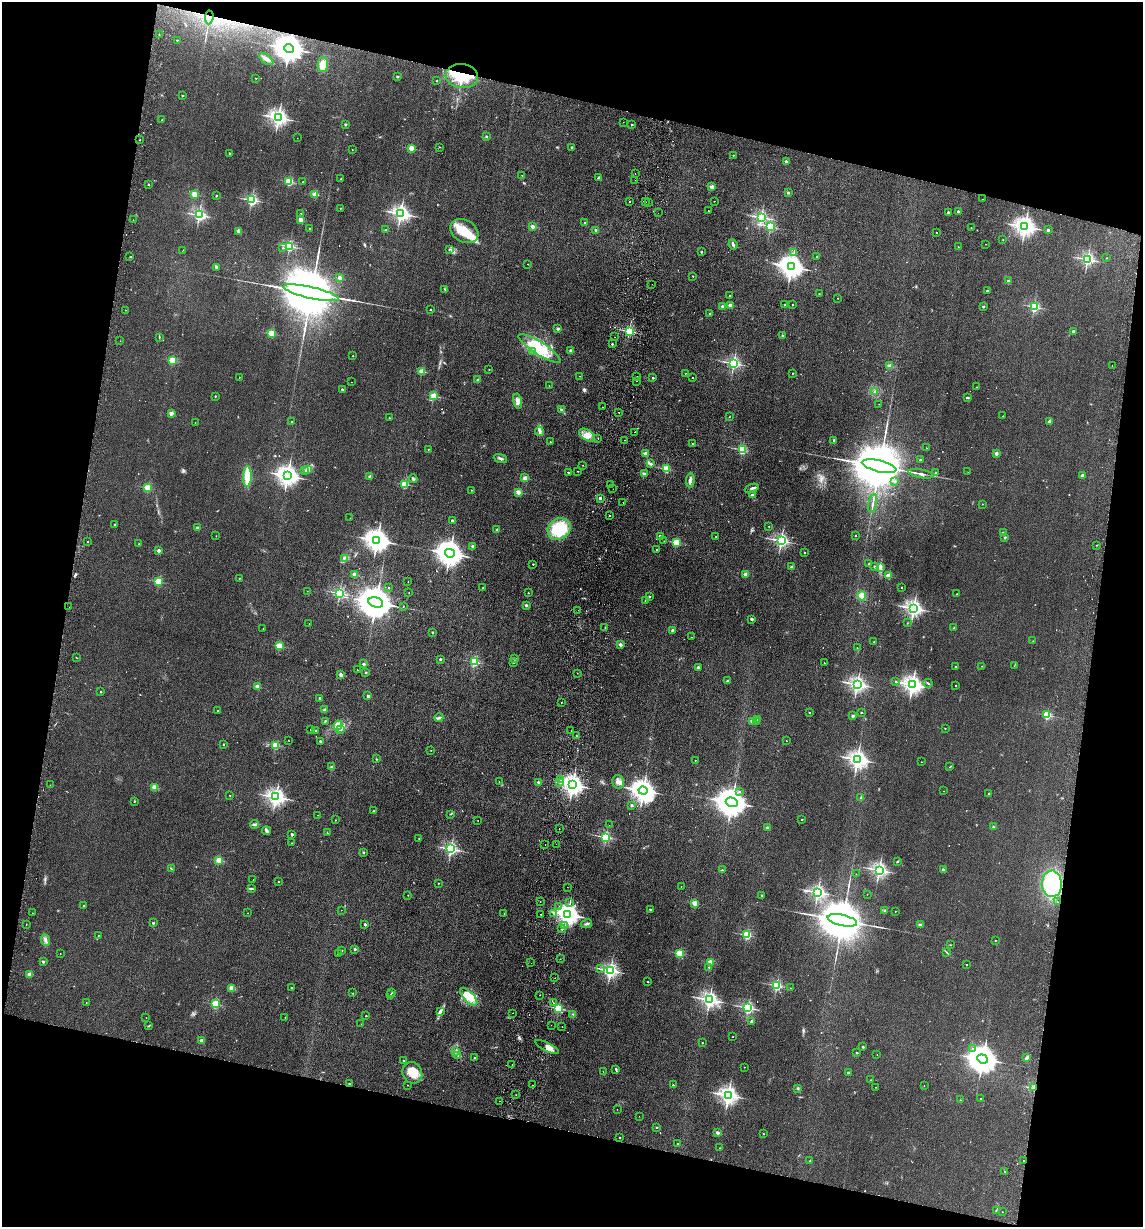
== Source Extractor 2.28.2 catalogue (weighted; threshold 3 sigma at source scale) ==
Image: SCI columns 177-4739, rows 14-4911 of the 5033 x 4924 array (HDU 1 of 3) = the unmasked area's bounding box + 8 px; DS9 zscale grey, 4 x 4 block average (1 PNG px = mean of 4 x 4 image px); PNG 1145 x 1229 px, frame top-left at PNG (2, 2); each listed source drawn as its Kron ellipse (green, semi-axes under 4 px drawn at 4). Shown black and unused: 26% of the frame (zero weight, under 2 of 3 exposures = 3% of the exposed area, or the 3 px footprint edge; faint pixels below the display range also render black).
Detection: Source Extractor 2.28.2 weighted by HDU 2 'WHT'. Background 0.132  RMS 0.012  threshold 0.0555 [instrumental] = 3 sigma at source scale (4.5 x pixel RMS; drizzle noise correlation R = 1.50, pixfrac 1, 0.05/0.05 arcsec/px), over >= 5 px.
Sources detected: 654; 8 too faint to see at this stretch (4 x 4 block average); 4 inside a brighter object's white glare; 23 cosmic-ray / hot-pixel residue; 7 long thin detections or spike segments (spike, bleed or trail) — neither listed nor drawn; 8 coinciding with a brighter row at this scale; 15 inside a brighter listed object's ellipse — not listed separately; of the other 589, all 500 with FLUX_AUTO >= 1.79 (the completeness limit of this list) listed and drawn (89 fainter detections not listed), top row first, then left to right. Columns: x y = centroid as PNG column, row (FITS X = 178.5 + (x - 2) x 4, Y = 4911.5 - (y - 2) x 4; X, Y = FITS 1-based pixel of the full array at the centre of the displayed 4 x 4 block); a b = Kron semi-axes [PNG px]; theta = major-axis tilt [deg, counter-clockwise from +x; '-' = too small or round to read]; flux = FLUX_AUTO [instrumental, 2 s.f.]
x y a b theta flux
209 17 7 2 83 16
159 34 2 2 - 3.2
177 40 3 2 - 4.9
289 48 5 4 - 12000
266 59 8 4 -38 27
323 65 7 5 89 120
398 76 2 2 - 30
462 76 16 12 -7 280
256 78 2 2 - 5.5
437 81 3 2 - 3.1
183 96 2 2 - 15
278 118 3 2 - 3500
162 120 2 2 - 7.3
623 122 2 2 - 2.1
345 124 2 2 - 28
632 124 2 2 - 15
486 136 3 2 - 6.6
297 138 2 2 - 1.8
140 140 2 2 - 2.5
439 147 2 2 - 2.7
572 147 2 2 - 38
411 148 2 2 - 240
352 150 2 2 - 2.7
229 153 2 2 - 20
733 155 2 2 - 9.9
786 161 2 2 - 59
635 174 2 2 - 3.5
522 175 2 2 - 2.6
599 177 2 2 - 53
341 179 2 2 - 8.5
635 180 2 2 - 2.2
289 181 2 2 - 550
302 182 2 2 - 2.6
148 184 2 2 - 5.3
712 187 2 2 - 110
788 193 2 2 - 33
194 194 2 2 - 300
315 194 2 2 - 250
216 196 2 2 - 19
983 199 2 2 - 2.7
252 200 2 2 - 1400
630 201 2 2 - 4.5
714 201 2 2 - 3.7
646 202 2 2 - 2.5
648 203 2 2 - 2.8
340 208 2 2 - 6.9
708 211 2 2 - 4
958 211 2 2 - 30
400 213 3 2 - 3000
658 213 2 2 - 3.8
948 213 3 2 - 6.3
301 214 2 2 - 17
199 215 2 2 - 1500
761 217 2 2 - 1500
133 220 2 2 - 3.2
301 220 2 2 - 160
585 223 2 2 - 4.9
770 226 2 2 - 800
1025 226 3 3 - 4800
533 227 2 2 - 130
310 228 2 2 - 16
971 228 2 2 - 4.6
386 230 2 2 - 3.2
596 230 2 2 - 49
1048 230 2 2 - 42
238 231 3 3 - 9
464 231 15 11 -28 180
936 233 2 2 - 8.2
1003 240 2 2 - 5.5
733 244 5 2 - 17
986 244 2 2 - 1.8
289 246 2 2 - 1000
958 247 2 2 - 4.3
283 248 2 2 - 7.7
449 249 2 2 - 3.8
183 250 2 2 - 2.2
701 252 2 2 - 21
794 253 2 2 - 3
817 256 2 2 - 15
130 257 2 2 - 3.7
1106 258 2 2 - 2.2
1087 259 2 2 - 1700
528 264 2 2 - 4.7
217 267 2 2 - 69
791 267 4 3 - 7200
693 276 2 2 - 6.8
340 278 2 2 - 130
1009 281 2 2 - 65
652 284 2 2 - 2.5
445 289 4 2 - 7.7
987 291 2 2 - 41
311 293 28 5 -13 130000
819 293 2 2 - 7.8
730 295 2 2 - 5.4
838 298 2 2 - 4.1
730 305 2 2 - 87
785 305 2 2 - 17
793 305 2 2 - 7.2
722 306 2 2 - 48
984 307 2 2 - 25
1034 307 2 2 - 920
431 309 2 2 - 8.3
126 310 2 2 - 2.6
710 313 2 2 - 15
558 329 2 2 - 53
629 331 2 2 - 1100
1073 331 2 2 - 42
271 333 2 2 - 370
783 335 2 2 - 24
159 337 3 2 - 3.8
614 337 2 2 - 32
120 341 2 2 - 4.9
612 344 2 2 - 22
540 348 25 6 -33 190
571 350 2 2 - 60
533 351 2 2 - 3.8
353 356 2 2 - 5.8
173 360 2 2 - 430
734 363 2 2 - 1500
1112 365 2 2 - 5.5
890 366 2 2 - 150
489 370 2 2 - 5
422 371 2 2 - 240
685 373 2 2 - 7
793 373 2 2 - 9
580 376 2 2 - 3.2
637 376 2 2 - 1.9
239 377 2 2 - 3
653 378 2 2 - 18
692 378 2 2 - 6
478 380 3 2 - 11
636 381 2 2 - 3
351 382 2 2 - 1.9
549 386 2 2 - 3.7
977 387 2 2 - 2.8
342 389 2 2 - 29
875 391 2 2 - 6.7
215 396 2 2 - 12
433 396 2 2 - 370
968 398 3 2 - 10
518 401 7 4 -78 34
879 404 2 2 - 2.4
602 407 2 2 - 3.5
561 410 3 3 - 11
171 413 2 2 - 140
619 413 2 2 - 5.2
1003 416 2 2 - 2.9
729 417 2 2 - 2.4
389 418 2 2 - 8.5
292 421 2 2 - 6.8
1049 421 2 2 - 32
195 423 2 2 - 1.8
539 431 5 3 - 20
635 432 2 2 - 3.4
587 435 9 5 -32 56
598 438 2 2 - 3.6
625 440 2 2 - 2
834 440 2 2 - 43
550 442 2 2 - 3.9
693 444 2 2 - 36
927 448 2 2 - 4.6
428 449 2 2 - 4.5
742 450 2 2 - 730
646 453 2 2 - 130
996 453 2 2 - 61
500 458 7 2 -20 16
920 460 2 2 - 40
651 464 2 2 - 17
583 465 2 2 - 2.1
879 466 18 5 -13 92000
308 469 3 2 - 7.1
666 469 2 2 - 450
305 470 3 2 - 7.7
578 471 2 2 - 6.9
568 472 2 2 - 9.2
968 472 2 2 - 1.8
936 473 2 2 - 26
644 474 2 2 - 77
921 474 13 2 -11 22
1082 475 2 2 - 74
247 476 10 3 89 170
288 476 3 3 - 4900
370 476 2 2 - 69
525 478 2 2 - 160
413 479 4 3 - 12
690 480 7 3 86 26
895 481 2 2 - 7.6
404 484 2 2 - 480
610 485 2 2 - 15
148 488 2 2 - 420
752 488 7 3 20 17
613 489 2 2 - 4.8
471 490 2 2 - 5.1
518 492 2 2 - 160
752 495 4 2 - 11
600 498 2 2 - 57
623 502 2 2 - 6.1
873 504 9 2 79 17
982 504 2 2 - 2.3
609 515 2 2 - 15
350 518 2 2 - 2.6
452 520 2 2 - 22
115 524 2 2 - 14
769 526 2 2 - 3.4
197 528 2 2 - 70
559 529 12 10 30 370
497 530 2 2 - 60
1003 533 3 2 - 9.1
855 535 2 2 - 6.3
216 536 2 2 - 2.4
660 536 3 2 - 10
716 536 2 2 - 4.4
1005 537 2 2 - 23
377 540 4 3 - 6900
87 541 2 2 - 2.8
664 541 2 2 - 6.4
781 541 2 2 - 2000
676 543 2 2 - 440
139 544 2 2 - 15
1097 545 2 2 - 2.3
473 546 2 2 - 57
657 549 2 2 - 14
159 550 2 2 - 93
450 553 5 4 - 9600
805 553 2 2 - 3.9
344 559 2 2 - 3
533 564 2 2 - 7.6
868 564 2 2 - 2.4
874 566 3 2 - 7.3
792 567 2 2 - 37
880 567 4 3 - 17
746 574 2 2 - 150
355 575 2 2 - 190
888 576 2 2 - 240
240 578 2 2 - 2.8
158 581 2 2 - 530
408 582 2 2 - 3
389 587 2 2 - 8.7
483 588 2 2 - 6.3
902 588 2 2 - 4.1
307 591 2 2 - 1.9
409 592 2 2 - 2.1
339 593 2 2 - 1200
528 593 2 2 - 6.6
957 594 2 2 - 4.4
649 596 2 2 - 19
862 596 4 4 - 50
645 601 2 2 - 3
376 602 7 5 -14 25000
526 605 2 2 - 40
403 606 2 2 - 3.8
69 607 2 2 - 12
913 608 3 2 - 3100
578 610 2 2 - 3.5
752 619 3 3 - 9.9
907 623 2 2 - 2.1
309 624 2 2 - 1.8
605 627 2 2 - 4.2
263 628 2 2 - 2.9
954 628 2 2 - 15
673 630 2 2 - 70
433 632 2 2 - 16
691 637 2 2 - 6.5
1033 641 2 2 - 3.5
874 642 2 2 - 2.9
620 644 2 2 - 75
279 646 2 2 - 380
857 648 2 2 - 3.1
76 657 2 2 - 2.4
440 659 2 2 - 43
515 659 2 2 - 37
474 662 2 2 - 760
513 662 2 2 - 22
824 663 2 2 - 8.7
363 664 2 2 - 37
982 666 2 2 - 2
1014 666 2 2 - 2
698 667 2 2 - 51
956 667 2 2 - 19
357 670 2 2 - 8.1
366 672 2 2 - 20
577 673 2 2 - 3.1
341 675 2 2 - 100
727 681 3 2 - 11
895 681 2 2 - 2.7
928 683 4 2 - 6.6
857 684 3 2 - 2700
912 685 3 3 - 3900
956 685 2 2 - 4.6
257 687 2 2 - 180
101 692 2 2 - 14
368 696 2 2 - 56
320 698 2 2 - 47
561 703 2 2 - 2.3
217 710 2 2 - 4.8
325 710 2 2 - 77
809 712 2 2 - 9.8
861 712 2 2 - 17
1047 715 2 2 - 590
853 716 2 2 - 55
439 718 4 2 - 13
757 719 2 2 - 3.7
325 721 2 2 - 7.1
752 721 2 2 - 180
757 722 2 2 - 15
338 725 5 3 - 30
945 728 2 2 - 7.7
340 729 2 2 - 6.7
311 730 2 2 - 9.6
315 730 2 2 - 13
571 731 2 2 - 3.3
576 736 2 2 - 3.9
288 740 2 2 - 2.2
320 741 2 2 - 31
786 741 2 2 - 9.6
223 744 2 2 - 14
275 745 2 2 - 420
431 750 2 2 - 3.3
376 759 2 2 - 2.5
857 759 3 3 - 3800
695 760 2 2 - 7.1
921 762 2 2 - 5.4
332 767 2 2 - 120
949 767 2 2 - 3.2
560 780 2 2 - 9.1
499 781 2 2 - 2
538 782 2 2 - 29
559 782 2 2 - 2.7
618 782 7 6 - 38
50 785 2 2 - 3
572 785 3 3 - 4600
154 787 2 2 - 260
643 791 4 3 - 6600
944 791 2 2 - 2.6
740 792 2 2 - 12
989 793 2 2 - 7.7
230 796 2 2 - 3.5
276 797 3 2 - 3600
861 798 2 2 - 4.9
134 801 2 2 - 11
732 802 6 4 -19 15000
632 805 2 2 - 45
374 811 2 2 - 4.8
450 814 2 2 - 3.1
318 815 2 2 - 2.5
802 819 2 2 - 9.1
336 820 2 2 - 6.4
478 821 2 2 - 2.6
254 824 4 3 - 13
609 825 2 2 - 4.3
994 827 2 2 - 55
767 828 2 2 - 63
559 829 2 2 - 2.2
266 831 4 2 - 21
327 833 2 2 - 5.2
292 834 2 2 - 31
606 837 2 2 - 1000
419 838 2 2 - 9.4
291 843 2 2 - 3.8
545 844 2 2 - 2.8
556 844 2 2 - 5.8
451 849 2 2 - 1600
363 853 2 2 - 6.9
219 860 2 2 - 330
897 861 4 2 - 5.4
171 869 3 2 - 9.1
722 870 2 2 - 15
879 870 2 2 - 2500
943 870 2 2 - 84
856 874 2 2 - 1.9
253 879 2 2 - 3
278 882 2 2 - 5.4
438 883 2 2 - 6.4
1052 884 13 10 -88 460
681 886 2 2 - 3.4
567 887 2 2 - 7.8
252 889 4 2 - 7.3
818 892 2 2 - 2000
867 894 2 2 - 3.1
408 895 2 2 - 2.2
761 895 2 2 - 13
540 901 2 2 - 4.1
570 902 2 2 - 3.8
1057 902 2 2 - 13
695 903 2 2 - 240
83 906 2 2 - 11
559 906 2 2 - 2.7
650 909 2 2 - 14
341 910 2 2 - 2.7
885 910 2 2 - 30
895 911 2 2 - 2
32 913 2 2 - 4
248 913 2 2 - 3.1
553 913 2 2 - 2.1
504 914 2 2 - 2.6
541 914 2 2 - 2.4
568 914 4 3 - 5900
842 920 15 5 -13 64000
153 923 2 2 - 33
365 924 2 2 - 38
587 924 6 2 12 16
26 925 2 2 - 3.7
920 925 3 2 - 15
564 926 2 2 - 3.3
562 928 2 2 - 15
98 935 2 2 - 5
747 935 2 2 - 660
45 940 6 2 -67 15
995 941 2 2 - 8.7
950 945 2 2 - 3.4
355 949 2 2 - 30
342 950 2 2 - 10
946 952 2 2 - 3.2
680 953 2 2 - 480
60 954 2 2 - 2.6
338 954 2 2 - 7.9
560 959 2 2 - 3.7
43 961 2 2 - 42
710 962 2 2 - 240
531 963 2 2 - 3.5
966 965 2 2 - 6.5
709 967 2 2 - 7.2
601 969 2 2 - 2.3
610 970 2 2 - 2400
29 974 2 2 - 160
555 978 2 2 - 6
648 982 2 2 - 7.7
777 985 2 2 - 960
232 988 3 3 - 50
292 988 2 2 - 19
791 988 2 2 - 4.2
353 993 2 2 - 3
392 993 2 2 - 5.8
391 994 2 2 - 2.6
540 995 2 2 - 8.7
469 997 11 5 -46 86
709 1000 3 2 - 2700
86 1002 2 2 - 2.3
553 1002 2 2 - 9
215 1004 2 2 - 630
558 1008 2 2 - 750
748 1008 2 2 - 1400
440 1012 4 2 - 14
513 1013 2 2 - 5.1
573 1014 2 2 - 5.2
366 1016 2 2 - 8.7
146 1017 2 2 - 1.9
285 1017 2 2 - 2.6
752 1021 2 2 - 69
361 1024 2 2 - 2
551 1025 2 2 - 5.3
149 1026 3 2 - 4.2
562 1027 2 2 - 2.7
733 1037 2 2 - 6
201 1040 2 2 - 91
702 1043 2 2 - 11
547 1047 13 4 -26 45
863 1047 2 2 - 24
973 1048 2 2 - 3.2
456 1051 2 2 - 4.7
857 1053 2 2 - 4.1
877 1054 2 2 - 2.1
458 1056 2 2 - 3.8
475 1058 2 2 - 20
1027 1058 3 3 - 14
983 1059 5 4 - 12000
403 1060 2 2 - 10
512 1064 2 2 - 3.4
744 1067 2 2 - 5
616 1069 4 2 - 6.9
603 1071 2 2 - 2.6
412 1073 11 9 -61 130
848 1073 2 2 - 31
871 1080 2 2 - 7.9
349 1084 2 2 - 4.2
408 1085 2 2 - 3
532 1085 2 2 - 2.5
673 1085 2 2 - 11
924 1086 2 2 - 1.8
875 1087 2 2 - 3
798 1088 3 2 - 8.3
1034 1088 4 3 - 16
516 1095 2 2 - 1.9
728 1095 3 2 - 3800
980 1099 2 2 - 3.1
960 1100 2 2 - 4.8
499 1101 2 2 - 3.9
617 1109 2 2 - 2
639 1116 2 2 - 2.8
657 1127 2 2 - 6.9
717 1133 2 2 - 73
763 1134 2 2 - 4.9
620 1137 2 2 - 7.6
678 1144 2 2 - 15
720 1148 2 2 - 6
1023 1160 2 2 - 4.9
810 1161 2 2 - 5.2
1005 1171 2 2 - 2.9
996 1210 3 2 - 3.8
1002 1212 2 2 - 2
Overlapping masked pixels (flux is a lower limit): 4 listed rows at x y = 209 17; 289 48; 462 76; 1034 1088
Diffuse or blended objects may show on this block-average render without a row.